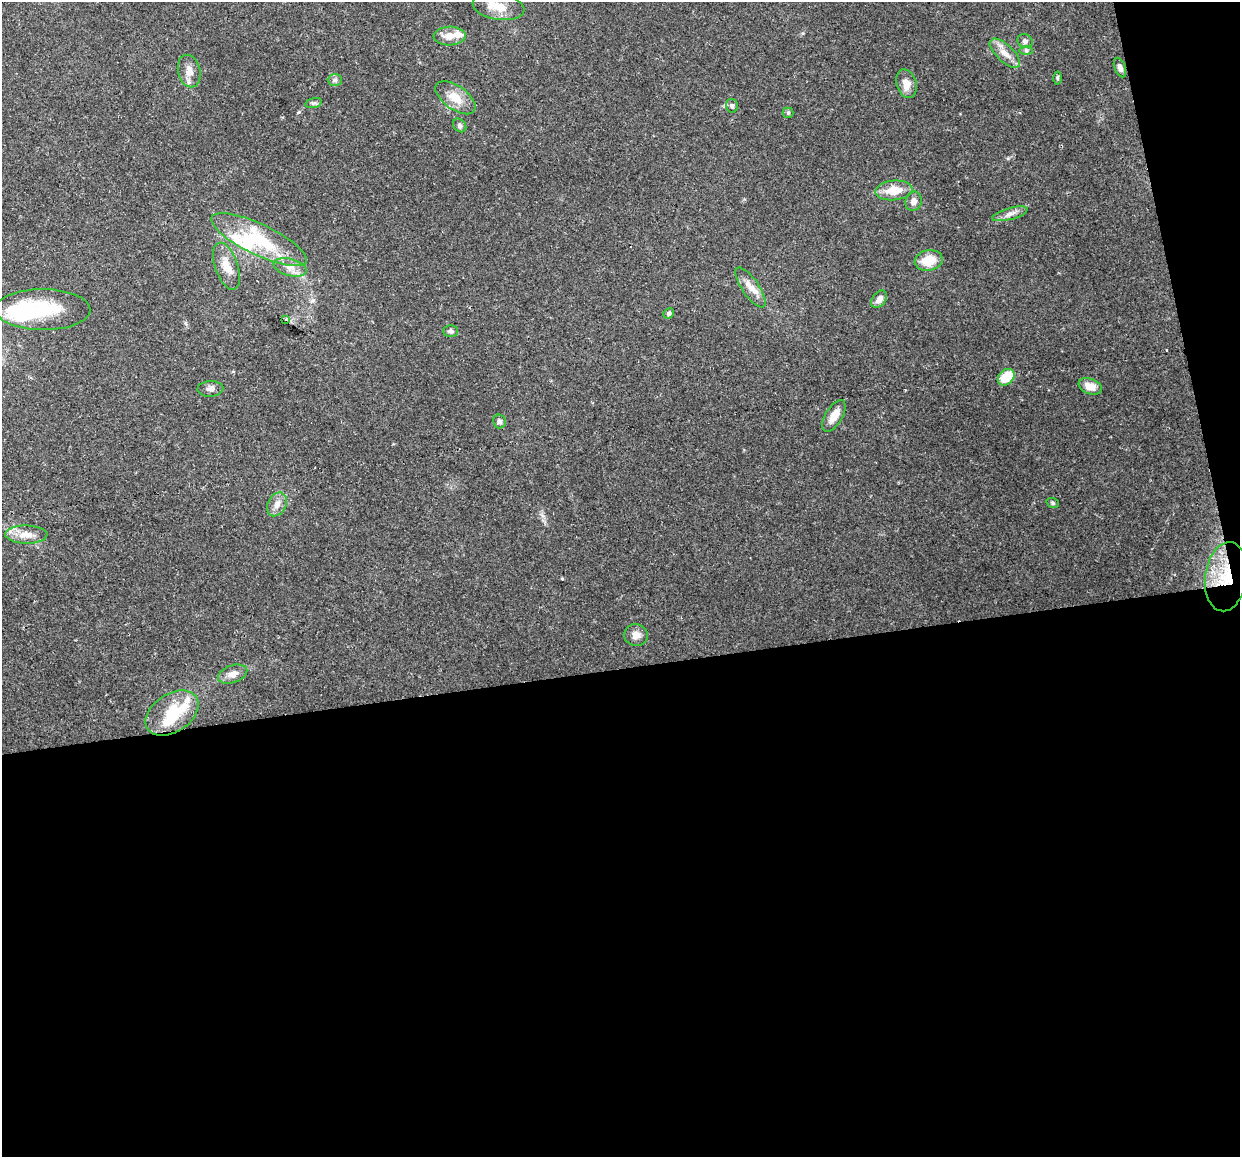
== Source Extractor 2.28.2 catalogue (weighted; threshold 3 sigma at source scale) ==
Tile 16 of 4 x 4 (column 4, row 4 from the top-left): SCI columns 3713-4950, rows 82-1236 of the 4950 x 4733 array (HDU 1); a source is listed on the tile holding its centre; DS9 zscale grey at full resolution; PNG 1242 x 1159 px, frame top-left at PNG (2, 2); each listed source drawn as its Kron ellipse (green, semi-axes under 4 px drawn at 4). Shown black and unused: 45% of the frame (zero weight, under 2 of 3 exposures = <1% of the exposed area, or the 3 px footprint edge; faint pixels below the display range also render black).
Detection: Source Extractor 2.28.2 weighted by HDU 2 'WHT'; one run over the whole footprint, this tile lists its part. Background 0.15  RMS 0.0064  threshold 0.0286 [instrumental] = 3 sigma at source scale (4.5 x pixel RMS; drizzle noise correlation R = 1.50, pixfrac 1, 0.0396/0.0396 arcsec/px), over >= 5 px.
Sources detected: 50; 5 inside a brighter object's white glare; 1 cosmic-ray / hot-pixel residue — neither listed nor drawn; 4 inside a brighter listed object's ellipse — not listed separately; the other 40 listed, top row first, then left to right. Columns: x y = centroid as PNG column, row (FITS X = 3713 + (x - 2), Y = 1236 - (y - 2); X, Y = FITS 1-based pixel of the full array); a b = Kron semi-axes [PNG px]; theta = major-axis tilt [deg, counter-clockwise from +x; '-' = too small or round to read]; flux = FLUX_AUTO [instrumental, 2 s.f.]
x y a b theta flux
499 7 26 13 -9 12
450 36 16 9 2 7.3
1025 41 8 6 -28 2
1026 51 7 4 -1 1.2
1005 53 19 8 -43 6.3
1120 68 10 5 -68 2.8
189 71 16 11 -77 5.8
1057 78 6 4 -89 0.83
335 80 7 6 - 1.6
906 84 14 10 -72 6.2
456 98 23 11 -35 11
314 103 8 4 14 1.3
732 106 7 6 - 1.6
788 113 5 5 - 0.9
460 125 7 6 - 1.5
894 190 18 10 5 12
914 201 9 8 - 3
1010 214 18 6 16 3.7
259 240 52 15 -25 36
929 260 14 10 10 13
226 266 24 11 -71 9.8
290 267 17 8 -15 5.5
750 288 23 8 -56 6.6
879 299 10 6 52 3.7
43 310 47 20 0 36
669 313 5 5 - 1.2
286 319 3 3 - 11
451 331 7 6 - 1.8
1006 377 9 7 45 16
1090 386 12 7 -22 6.2
210 389 13 8 3 2.7
834 416 17 8 58 6.6
499 421 7 6 - 1.6
1053 503 6 5 - 1
277 504 12 9 62 4.6
26 535 21 9 -1 7.7
1226 577 35 21 82 27
636 635 12 11 - 4.6
233 674 15 8 19 5.2
172 713 29 19 33 26
Overlapping masked pixels (flux is a lower limit): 1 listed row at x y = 1226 577